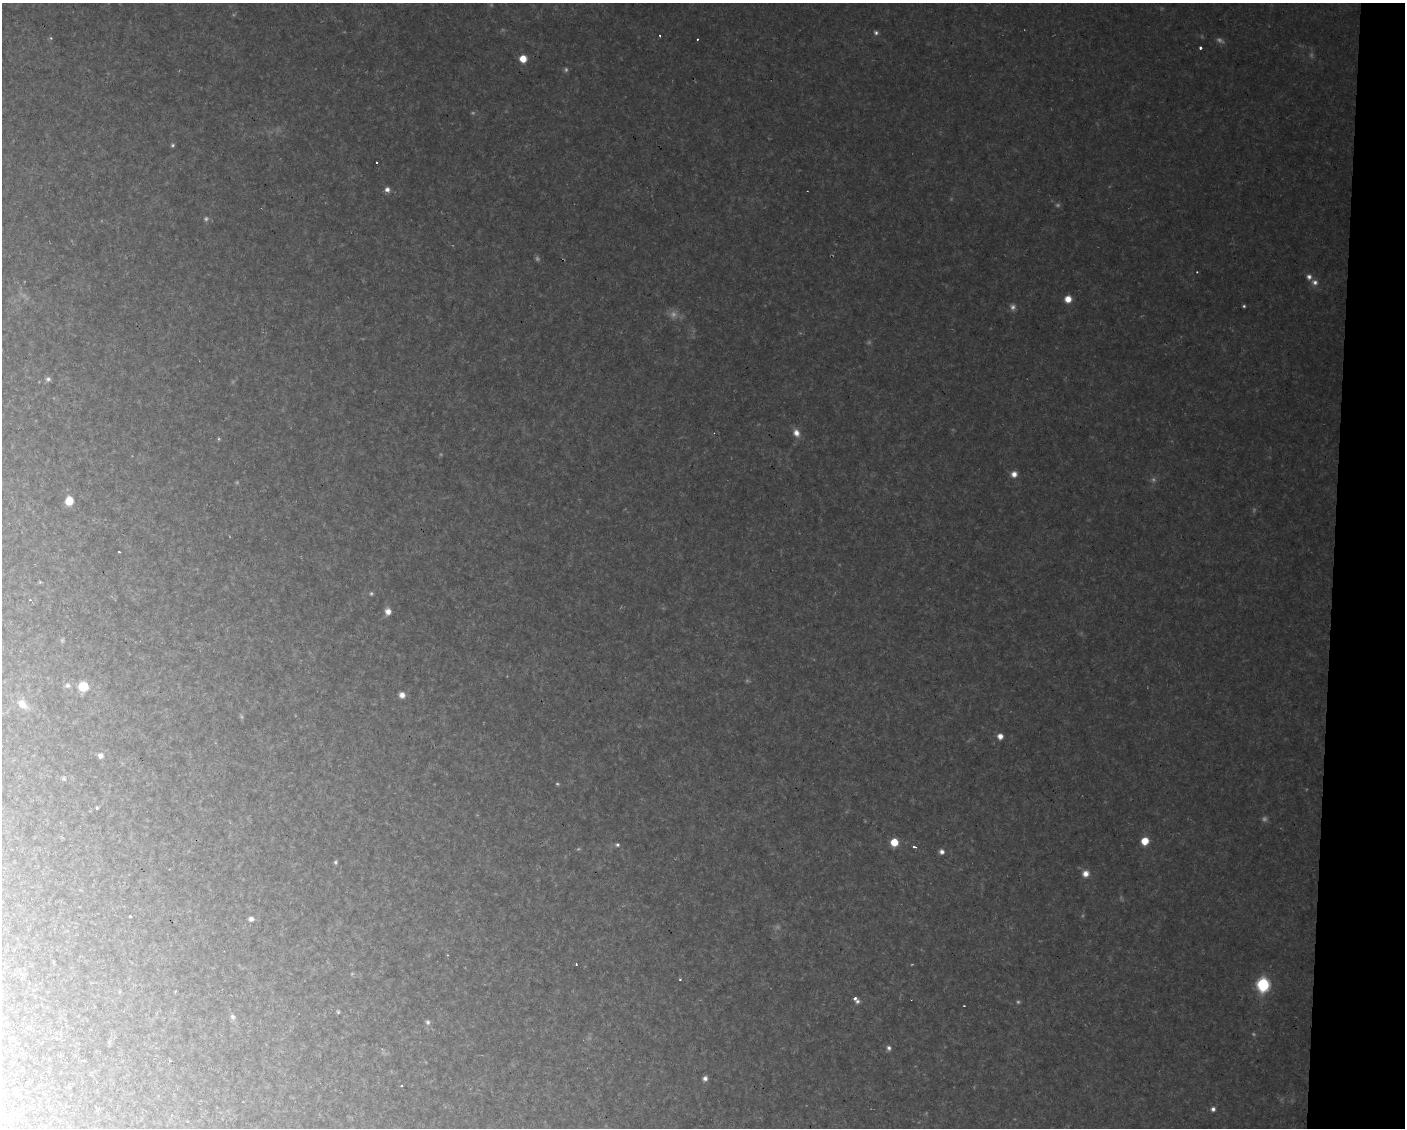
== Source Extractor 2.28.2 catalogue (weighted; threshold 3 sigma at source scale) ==
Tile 6 of 3 x 4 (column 3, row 2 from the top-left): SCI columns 3018-4420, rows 2251-3376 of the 4522 x 4501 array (HDU 1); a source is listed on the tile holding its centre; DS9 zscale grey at full resolution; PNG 1407 x 1130 px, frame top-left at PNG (2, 3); no overlay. Shown black and unused: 5% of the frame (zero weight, under 2 of 3 exposures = <1% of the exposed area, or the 3 px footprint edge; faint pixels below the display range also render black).
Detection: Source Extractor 2.28.2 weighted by HDU 2 'WHT'; one run over the whole footprint, this tile lists its part. Background 0.146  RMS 0.012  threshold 0.0553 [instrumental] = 3 sigma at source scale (4.5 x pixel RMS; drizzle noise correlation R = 1.50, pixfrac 1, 0.05/0.05 arcsec/px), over >= 5 px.
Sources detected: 67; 17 too faint to see at this stretch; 2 cosmic-ray / hot-pixel residue — not listed; the other 48 listed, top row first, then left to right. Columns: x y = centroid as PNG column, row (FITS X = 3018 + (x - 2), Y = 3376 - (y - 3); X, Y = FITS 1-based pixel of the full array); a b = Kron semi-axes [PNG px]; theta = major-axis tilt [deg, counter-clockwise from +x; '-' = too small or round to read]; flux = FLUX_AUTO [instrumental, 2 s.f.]
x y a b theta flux
876 33 6 5 - 2.6
697 39 2 2 - 1.4
1200 48 3 3 - 3.7
523 59 6 6 - 17
172 145 5 4 - 1.8
376 162 3 3 - 3.7
387 189 6 6 - 4.8
1309 277 7 7 - 4.6
1315 282 8 7 - 5.4
1068 299 6 6 - 12
1244 306 4 3 - 1.6
48 379 7 6 - 3.1
796 433 10 8 -63 8.3
1014 474 7 7 - 7.2
69 501 8 7 - 17
119 552 3 3 - 1.4
40 582 4 4 - 1.2
388 611 8 7 - 7.5
68 685 7 7 - 4
83 686 7 7 - 37
402 695 7 6 - 6.3
22 704 13 9 -45 13
1000 736 5 5 - 8.2
100 755 6 6 - 4.6
64 778 5 5 - 1.9
97 808 4 3 - 1.5
1145 841 6 6 - 19
894 842 6 6 - 23
617 845 6 5 - 2.2
915 847 4 2 - 3.9
942 852 6 5 - 4.3
335 862 5 4 - 1.9
1086 874 7 7 - 8.7
130 917 3 3 - 2.4
251 919 6 5 - 4.4
576 964 3 2 - 1.6
680 980 4 2 - 1.1
1263 984 8 7 - 120
855 998 4 3 - 5.3
857 1001 6 5 - 2.9
338 1012 5 4 - 1.5
233 1017 8 6 -56 3.9
428 1022 7 6 - 3
889 1048 6 5 - 3.3
170 1061 3 3 - 1.3
705 1078 6 5 - 4.6
401 1086 3 2 - 2.5
1213 1109 6 5 - 3.7